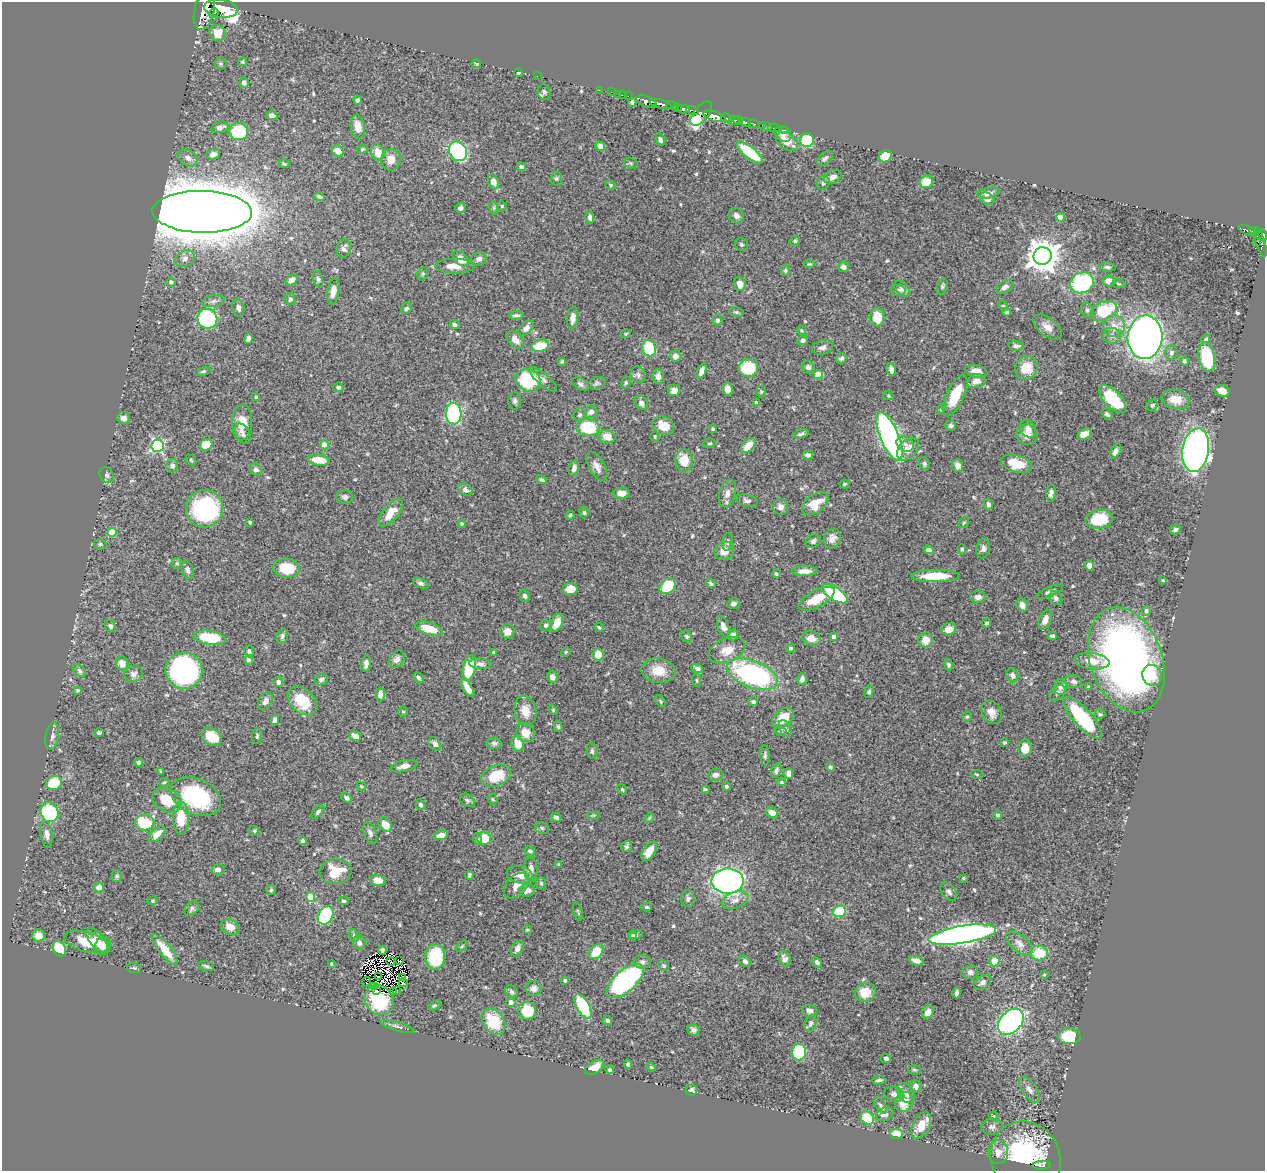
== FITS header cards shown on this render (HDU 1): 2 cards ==
NAXIS1  =                 1263
NAXIS2  =                 1169

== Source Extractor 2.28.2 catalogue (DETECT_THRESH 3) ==
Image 1263 x 1169 px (HDU 1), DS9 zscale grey, 1 PNG px = 1 image px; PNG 1267 x 1173 px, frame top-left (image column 1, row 1169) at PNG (2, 2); each listed source drawn as its Kron ellipse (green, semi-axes under 4 px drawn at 4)
Background 0.628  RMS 0.016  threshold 0.0483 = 3 sigma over >= 5 px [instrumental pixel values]
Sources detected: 567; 6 with non-positive FLUX_AUTO (blend fragments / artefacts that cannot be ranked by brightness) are neither listed nor drawn; of the other 561, the 500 brightest by FLUX_AUTO listed and drawn (61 fainter detections omitted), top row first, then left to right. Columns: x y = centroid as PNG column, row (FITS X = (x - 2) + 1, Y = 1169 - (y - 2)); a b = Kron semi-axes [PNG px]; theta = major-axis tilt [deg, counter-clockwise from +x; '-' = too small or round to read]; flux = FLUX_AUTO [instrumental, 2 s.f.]
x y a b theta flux
221 9 17 9 -7 2700
204 10 20 10 77 3900
214 13 5 3 - 330
218 33 8 7 - 17
243 62 4 3 - 1.6
221 64 6 5 - 1.9
476 64 5 3 - 1.8
519 73 4 3 - 1.3
537 76 2 2 - 38
244 83 5 5 - 3.5
599 90 2 2 - 8.6
544 92 8 6 -72 2.9
611 92 2 2 - 7.4
617 94 2 2 - 9.9
623 95 2 2 - 11
628 96 2 2 - 13
357 100 4 4 - 2.2
647 101 11 5 -18 980
632 102 4 3 - 2.3
660 104 11 3 -15 830
672 106 6 3 -13 50
678 107 3 3 - 57
684 109 6 4 -10 470
692 110 6 3 -16 150
701 114 14 7 50 390
272 116 5 4 - 5
714 116 11 4 -18 1600
726 118 6 3 -25 240
734 120 5 4 - 530
738 120 4 3 - 310
746 122 5 3 - 210
754 124 5 2 - 52
763 126 3 2 - 20
767 126 2 2 - 5.9
220 127 9 5 15 5.1
358 127 12 7 -79 11
774 128 6 2 0 12
784 130 3 2 - 11
238 132 9 8 - 75
783 134 9 7 -41 5.4
660 140 6 4 -69 2.3
807 140 7 7 - 47
787 141 12 8 -31 13
600 146 5 4 - 6.7
362 149 5 4 - 1.4
338 151 6 5 - 12
458 151 10 8 -55 110
378 152 8 6 -68 12
750 152 16 6 -38 54
213 154 7 5 19 5.4
885 156 7 6 - 15
188 158 11 7 -30 6.2
825 158 9 5 42 2.9
391 160 11 9 87 10
631 163 7 5 -21 2
284 164 5 4 - 1.9
521 167 5 4 - 2.3
833 177 9 6 28 5.5
556 179 7 5 88 2.2
493 182 7 5 -67 11
926 182 7 6 - 20
823 183 7 6 - 2.5
610 185 5 4 - 1.3
988 193 11 5 11 4.9
319 197 5 4 - 2.2
987 199 8 5 -29 7
502 206 5 4 - 1.4
460 208 5 5 - 4.4
494 208 7 4 -73 1.8
202 212 50 21 -1 7400
736 216 8 7 - 4.5
590 217 6 4 -85 3.7
1060 217 4 4 - 17
1248 230 10 4 -19 200
1253 231 4 3 - 62
1263 235 6 3 -82 360
795 241 5 5 - 1.9
1260 242 15 5 -73 180
1256 243 2 2 - 10
741 244 7 6 - 2.3
344 248 9 7 74 5
1042 256 9 9 - 1900
185 259 10 8 30 5.8
461 259 10 6 -45 11
479 259 8 6 20 4.7
809 264 5 3 - 1.3
455 266 19 7 0 13
843 267 5 5 - 5.1
1107 267 8 4 -6 2.3
785 271 5 4 - 1.8
423 274 7 5 69 1.7
318 279 8 5 -75 2.2
292 280 6 4 37 6.8
1109 281 6 5 - 10
171 282 4 4 - 2.5
1082 283 12 10 26 100
740 284 7 5 -77 8.7
1119 284 7 3 -2 1.3
942 286 8 5 73 2.2
1005 287 9 5 27 3.5
902 288 9 6 -45 5.5
898 290 7 5 -3 2.4
333 291 13 6 80 8
290 299 6 5 - 2.8
213 301 11 6 11 4.1
1003 306 5 4 - 1.4
238 308 9 6 -76 4.7
407 308 6 5 - 2.6
1087 310 7 6 - 2.9
1104 311 14 9 23 58
736 312 7 5 -10 2
1007 312 4 3 - 1.7
516 315 7 3 0 2.4
877 317 9 7 86 23
573 318 11 5 83 6.7
207 319 10 9 - 120
718 320 5 5 - 2.3
455 325 5 4 - 3.5
1114 326 11 10 - 11
1047 327 17 9 -39 8.6
526 328 9 5 44 5.1
802 331 5 4 - 1.5
626 334 5 4 - 1.3
1112 336 9 8 - 5
1145 337 22 17 85 640
248 338 5 4 - 3.4
1206 339 4 4 - 1.9
515 340 10 7 -48 7.1
803 340 5 5 - 2.5
540 346 9 6 13 27
1016 346 7 5 -1 3.4
822 347 11 7 15 4.4
649 348 8 6 -72 51
1171 353 7 6 - 3.3
675 356 6 5 - 5.8
1207 357 15 8 -79 52
841 358 5 4 - 2.8
562 361 4 3 - 1.6
1184 361 5 4 - 1.8
808 367 6 6 - 4.2
748 368 10 9 - 39
1026 368 12 11 - 23
891 370 6 4 -69 6.7
203 371 8 4 11 1.6
701 371 8 4 67 6.1
976 371 11 6 -13 8.9
638 375 8 7 - 3.7
818 375 4 4 - 30
658 376 7 6 - 5.2
543 379 17 6 -40 5.2
528 380 13 11 -16 68
976 381 9 6 13 8
597 383 9 6 20 2.4
626 383 6 4 69 1.6
581 384 9 5 -34 3.4
338 387 5 4 - 2.8
728 389 6 5 - 8
674 390 6 5 - 6.7
761 391 5 4 - 1.6
1222 391 7 5 -22 11
888 396 5 4 - 1.5
955 396 22 8 65 31
256 397 3 3 - 1.3
1113 399 17 8 -46 57
1176 399 14 9 -12 16
515 401 9 6 86 2.9
756 402 4 4 - 2.7
641 403 7 6 - 5.3
1152 405 6 5 - 2
941 409 6 3 45 1.3
591 412 7 6 - 4.9
454 414 10 8 -87 150
1107 414 6 4 -38 2.9
580 415 6 6 - 2.4
124 418 6 6 - 6.3
242 422 18 10 88 18
663 426 11 9 -25 16
951 426 5 5 - 2.5
588 428 11 8 -7 62
713 429 4 3 - 1.5
1028 429 9 7 -49 6.8
243 434 11 7 -61 4.7
801 434 8 4 15 2.8
1084 434 7 5 27 10
1027 435 11 10 - 8.7
607 437 8 6 -15 13
655 437 5 4 - 1.3
889 437 26 9 -67 400
709 443 6 4 2 2
905 444 9 7 -32 4.9
206 445 6 5 - 23
324 445 4 4 - 15
158 446 6 6 - 170
748 446 9 5 45 14
908 449 13 8 48 11
1196 450 22 13 81 480
1116 451 8 4 58 5.5
808 455 5 4 - 4.5
191 460 6 3 -46 1.2
319 460 11 5 -9 16
684 461 11 8 -83 21
924 464 6 5 - 2.2
1016 464 16 8 -16 24
958 465 7 5 -82 5.8
172 466 7 6 - 3.3
597 466 16 7 -60 7.7
574 468 8 5 77 5
256 469 6 5 - 4.3
107 475 8 6 -56 3
542 480 6 3 -27 1.7
844 484 5 3 - 1.2
465 490 7 5 -32 3.8
621 493 8 5 3 8.6
727 493 14 8 74 7.5
1051 493 8 4 85 3.6
345 497 8 7 - 3.2
747 501 11 6 -14 3.4
815 504 15 9 36 23
988 504 6 4 -77 3.2
781 507 8 7 - 5.1
205 509 19 18 - 130
391 513 17 7 51 17
584 513 6 4 -87 1.8
570 515 4 3 - 1.7
1099 519 14 9 9 38
250 522 3 3 - 1.5
462 523 3 3 - 1.5
964 523 6 4 53 1.4
1175 529 5 4 - 2.6
112 532 5 4 - 22
832 538 10 8 66 6.4
813 541 8 6 39 3.2
728 542 9 5 84 2.5
100 544 6 5 - 2.1
983 548 10 7 81 4.1
962 549 5 4 - 1.7
928 550 5 4 - 4.4
724 551 10 9 - 11
177 563 5 5 - 2.3
1089 566 5 4 - 7.6
287 568 13 9 -5 31
188 570 9 5 -69 5.1
805 571 12 5 0 8.6
776 574 3 3 - 1.5
935 576 24 6 1 28
1163 580 4 3 - 1.3
421 583 8 4 -22 2.7
711 584 5 4 - 1.9
668 586 9 6 41 44
570 589 7 6 - 14
1050 591 14 5 22 3.8
835 594 15 6 -33 100
525 596 6 5 - 2.7
978 597 8 6 -1 5
1056 598 7 6 - 4.1
817 599 20 8 28 25
733 604 6 5 - 3.1
1022 605 7 5 -61 7.2
1146 611 5 4 - 3.2
1045 620 10 6 68 8.8
557 623 9 6 65 14
987 623 4 4 - 2
546 625 6 5 - 2.5
110 626 6 5 - 3
599 627 4 3 - 1.5
723 627 10 5 -71 6.8
429 629 14 6 -17 24
949 629 7 6 - 10
507 632 7 7 - 9.2
733 635 5 5 - 4.4
282 636 7 5 74 2.8
687 636 6 5 - 1.9
1052 636 4 3 - 2.8
834 637 4 4 - 5.8
210 638 16 7 -8 46
811 638 9 7 -19 11
926 640 7 7 - 11
790 648 5 4 - 1.9
727 650 19 12 22 16
249 651 5 5 - 2.7
566 652 5 4 - 1.2
494 653 3 3 - 2.6
598 655 6 5 - 17
397 659 9 7 54 5.9
249 660 5 4 - 3
1126 660 54 36 -71 560
1092 661 17 8 -6 14
122 663 7 6 - 10
366 664 8 4 84 4.7
480 664 11 5 -3 4
948 665 6 4 -77 1.9
469 668 13 6 77 46
697 668 6 4 -19 3.5
79 671 7 5 -39 2.6
184 671 18 18 - 270
658 671 17 12 -10 19
133 674 9 8 - 4.5
752 674 27 13 -22 180
1012 675 7 6 - 4
1152 675 10 9 - 17
418 677 6 4 -46 2.5
552 677 6 5 - 5.2
321 679 7 5 36 3.7
802 679 6 4 74 3.9
697 680 7 3 -82 1.3
1073 681 9 6 -12 4.1
278 682 5 5 - 4.3
1061 687 8 6 79 5
1089 687 4 4 - 1.7
468 688 11 4 -58 11
77 690 3 3 - 1.3
869 691 6 4 69 2.3
1057 693 9 6 38 3.8
380 694 7 4 87 4.5
265 701 10 6 60 4.7
302 701 17 11 -42 34
660 701 7 4 -52 1.8
753 702 5 4 - 1.9
553 710 5 4 - 1.2
403 711 5 4 - 1.6
525 711 15 11 -77 13
991 712 12 9 -62 10
1100 714 5 4 - 1.9
967 717 5 5 - 2.1
783 718 12 8 39 23
1083 718 27 9 -48 73
275 720 5 4 - 4
558 726 5 4 - 1.4
785 728 9 6 -62 3
781 731 6 4 -16 1.5
99 733 5 4 - 2.2
525 733 10 9 - 13
52 736 14 6 81 5.1
257 736 8 5 87 2.3
355 736 6 4 -25 7.5
212 737 11 8 -32 24
494 743 7 6 - 2.8
1004 743 4 3 - 1.9
435 744 7 5 -47 5.3
518 744 8 6 -66 15
1025 748 8 7 - 15
592 751 8 5 -81 2.1
765 755 10 4 -89 2.3
139 762 4 4 - 2.7
404 766 14 5 13 6.3
830 767 4 4 - 2.2
776 770 7 5 66 3.1
161 771 3 3 - 1.2
789 773 5 4 - 4.6
977 774 6 3 -9 1.3
715 775 8 6 5 4.6
496 776 15 10 22 33
164 782 5 4 - 1.4
781 782 4 4 - 1.3
54 783 8 7 - 33
361 786 5 4 - 1.3
726 786 3 3 - 2.4
622 789 5 4 - 1.4
705 789 4 3 - 1.6
196 797 26 17 -24 100
347 798 6 4 -38 3.3
493 799 6 4 -68 1.5
167 800 16 11 -27 28
467 800 8 6 -38 2.4
420 805 5 4 - 2.4
49 812 10 9 - 98
318 812 8 4 46 2.2
772 813 6 5 - 8.6
594 815 7 3 0 1.3
998 815 4 4 - 2.2
556 817 5 4 - 4
181 818 16 8 -89 30
649 818 5 4 - 1.4
145 822 9 8 - 54
385 825 8 6 -50 16
542 828 7 5 -29 2.5
254 831 6 5 - 1.7
370 833 11 6 -70 4.3
47 834 13 6 -82 5.5
157 834 10 5 40 12
441 835 7 4 15 9.3
484 838 7 6 - 27
477 839 6 4 -73 2.4
302 841 4 3 - 2.7
626 847 6 5 - 1.9
530 851 5 4 - 2.2
649 851 11 6 57 16
559 864 3 3 - 1.5
218 869 6 5 - 4.9
531 869 12 7 -88 7.1
335 871 16 12 6 26
469 875 4 3 - 2.1
520 875 13 8 -11 13
117 876 6 5 - 2.1
963 878 4 3 - 1.3
378 880 8 5 -14 11
728 881 16 12 0 410
541 883 6 5 - 1.9
516 886 15 9 45 11
99 887 5 5 - 8.5
271 890 5 5 - 1.5
527 890 8 6 19 8.4
949 892 10 6 -52 3.8
310 897 5 4 - 30
688 899 8 6 87 3.2
735 900 14 8 18 8.1
153 901 5 4 - 1.3
344 901 5 4 - 1.8
647 907 5 4 - 1.6
192 909 8 6 44 3
839 911 6 5 - 49
578 912 9 3 -75 1.4
326 916 10 7 62 110
230 927 10 7 -27 9.3
527 930 5 4 - 1.4
632 935 5 4 - 1.9
636 935 7 4 17 2.3
962 935 34 8 9 690
38 936 6 6 - 10
354 936 7 4 -65 2
97 940 15 7 -52 11
86 942 23 10 -15 27
359 942 7 6 - 4.1
1019 943 16 8 -41 7.7
103 946 9 8 - 8.6
462 946 7 3 36 1.3
517 948 8 5 58 4.8
59 949 8 6 -58 60
165 950 19 6 -52 24
382 950 4 3 - 2.2
596 952 9 6 45 23
1039 953 9 7 -4 27
435 957 13 10 90 72
785 959 8 6 -66 4.9
391 961 4 2 - 1.4
400 961 2 2 - 1.9
745 961 6 5 - 3.3
916 961 7 4 -13 5.8
994 961 5 5 - 18
642 962 8 7 - 3.3
817 962 6 4 -44 3
331 964 4 2 - 1.2
206 966 8 4 -16 2.2
664 966 6 5 - 2.4
134 968 7 5 -5 2.3
970 972 7 6 - 5.1
1044 974 3 3 - 1.3
378 977 4 2 - 2
403 977 3 2 - 1.4
565 980 4 3 - 2.6
625 981 23 11 40 190
366 982 5 2 - 2.1
982 982 9 6 30 4
404 983 4 2 - 2
374 986 4 2 - 2
534 988 8 7 - 5.4
376 990 3 2 - 1.6
396 990 2 2 - 1.7
393 991 2 2 - 59
511 992 6 5 - 2.3
865 992 10 9 - 19
957 993 5 3 - 3.2
379 1000 15 14 - 31
511 1002 5 5 - 3.7
434 1005 7 4 32 1.5
583 1006 13 6 -60 70
527 1011 9 8 - 39
810 1011 7 6 - 4
928 1012 7 5 64 6.9
607 1020 4 4 - 3.3
494 1022 14 10 -53 46
1011 1022 15 10 47 280
810 1023 8 5 71 3.4
397 1027 18 4 -17 3.6
693 1030 6 5 - 3.9
1070 1036 11 8 -2 45
799 1052 8 7 - 50
886 1058 5 4 - 3.2
628 1064 4 3 - 1.9
594 1067 10 6 32 13
651 1067 5 3 - 1.3
610 1070 5 4 - 1.8
914 1070 6 4 -3 1.8
879 1080 7 4 3 2.9
916 1086 6 5 - 4.4
691 1090 6 5 - 3.3
1029 1090 15 7 -56 6.1
906 1093 10 7 -59 6.6
894 1094 10 7 -19 4.5
904 1102 10 8 64 19
880 1105 9 5 -57 2.6
885 1114 9 6 23 5.7
993 1116 4 3 - 1.3
867 1118 7 6 - 40
921 1125 14 8 62 18
992 1127 11 8 3 4.1
896 1134 6 5 - 21
998 1152 12 10 -86 9.7
1026 1158 38 34 -63 130
1042 1165 9 4 2 160
At the frame edge (FLAGS 8, measured only in part): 2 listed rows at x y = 204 10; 1263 235
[61 fainter detections neither listed nor drawn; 6 non-positive-flux detections neither listed nor drawn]